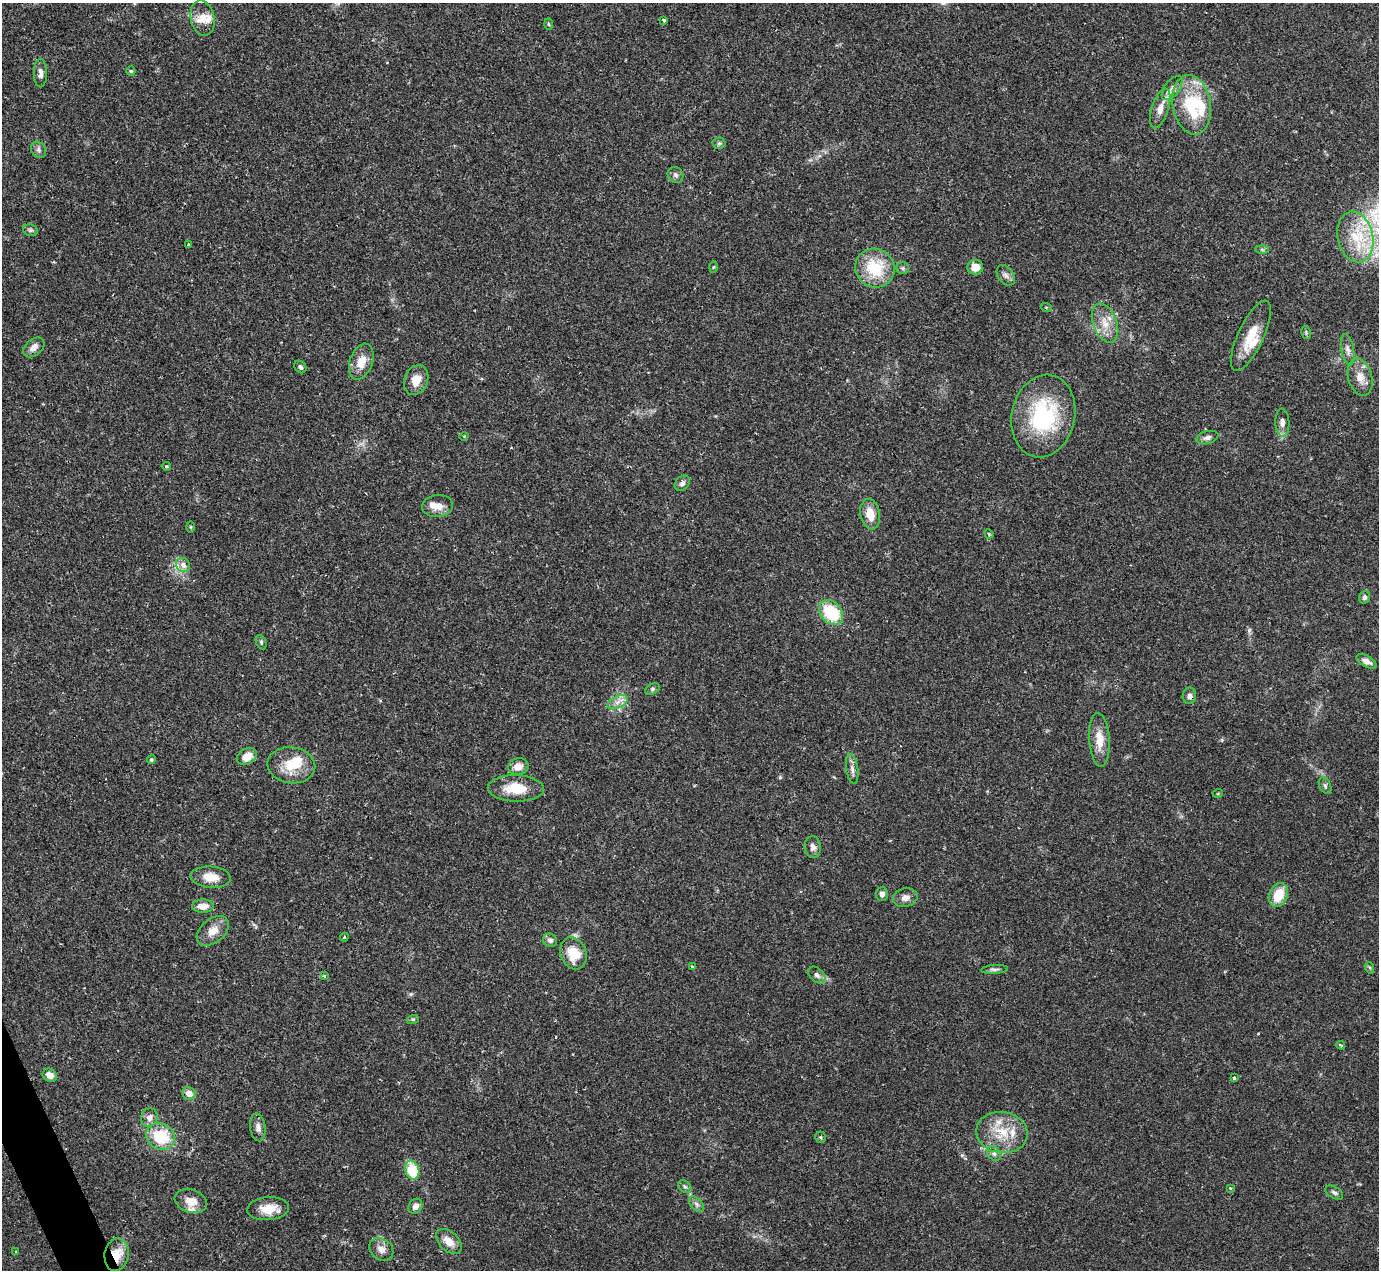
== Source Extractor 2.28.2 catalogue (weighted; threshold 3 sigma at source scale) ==
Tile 7 of 4 x 4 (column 3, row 2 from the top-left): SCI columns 2902-4278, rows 2826-4093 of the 5751 x 5797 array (HDU 1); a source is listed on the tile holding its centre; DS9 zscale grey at full resolution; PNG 1381 x 1272 px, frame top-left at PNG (2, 3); each listed source drawn as its Kron ellipse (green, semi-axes under 4 px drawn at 4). Shown black and unused: <1% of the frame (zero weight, under 2 of 3 exposures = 9% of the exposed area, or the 3 px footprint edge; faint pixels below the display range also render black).
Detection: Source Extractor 2.28.2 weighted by HDU 2 'WHT'; one run over the whole footprint, this tile lists its part. Background 0.0831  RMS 0.0058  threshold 0.0259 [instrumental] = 3 sigma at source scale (4.5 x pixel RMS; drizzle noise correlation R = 1.50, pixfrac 1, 0.05/0.05 arcsec/px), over >= 5 px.
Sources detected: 104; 2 inside a brighter object's white glare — neither listed nor drawn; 7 inside a brighter listed object's ellipse — not listed separately; the other 95 listed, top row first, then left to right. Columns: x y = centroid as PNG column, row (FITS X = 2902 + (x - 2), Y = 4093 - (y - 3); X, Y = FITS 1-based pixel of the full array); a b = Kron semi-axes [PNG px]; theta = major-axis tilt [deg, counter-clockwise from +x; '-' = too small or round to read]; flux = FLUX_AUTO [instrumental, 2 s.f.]
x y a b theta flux
202 18 18 12 -78 6.2
664 20 4 3 - 1.3
548 24 5 3 - 0.62
131 71 5 4 - 0.62
40 73 14 6 -89 2.9
1172 88 14 7 54 3.6
1192 105 30 19 -80 35
1160 108 20 8 72 6.7
719 143 6 6 - 1.1
38 150 9 7 -55 1.9
675 175 8 7 - 1.7
30 230 7 5 -14 1.2
1355 237 26 17 -78 21
189 245 4 3 - 4.1
1262 249 6 4 -2 0.96
713 267 5 4 - 0.69
975 267 8 7 - 6.3
875 268 20 19 - 24
903 268 6 5 - 1.1
1006 275 11 7 -52 2.3
1046 307 5 3 - 0.54
1105 323 20 11 -69 8.7
1306 333 6 4 -79 0.75
1251 336 38 13 65 15
34 347 12 8 40 3.3
1348 350 16 6 -80 2.7
361 362 19 11 70 8
300 367 7 5 -48 1.3
1360 377 19 12 -74 6.7
416 380 15 11 69 7
1043 416 42 31 78 51
1282 423 14 7 -88 3
464 436 4 3 - 0.47
1207 438 11 6 14 2.3
166 466 4 4 - 0.75
682 483 8 6 45 1.9
437 506 15 11 7 5.9
870 514 15 9 -78 8.1
191 527 6 4 -90 0.54
989 534 5 3 - 0.52
183 565 7 6 - 3.4
1364 597 6 5 - 1.3
831 612 14 10 -46 26
261 642 7 5 -66 0.97
1366 661 11 5 -29 3.1
653 689 7 5 28 1.1
1189 696 8 7 - 1.9
618 702 11 6 27 3.1
1099 740 27 10 -86 9
247 756 11 7 30 5.6
151 760 4 4 - 1.1
291 765 24 18 -8 14
518 766 10 8 15 5.3
852 769 15 6 -81 2.6
1325 786 8 5 -63 1.3
516 788 28 13 -2 15
1218 793 5 3 - 0.48
813 847 11 8 -84 2.7
211 877 20 10 -4 8.3
882 894 7 6 - 2.2
1278 895 12 9 65 13
905 898 12 9 11 3.3
203 906 11 6 2 5.5
213 931 18 11 40 6.4
344 937 4 3 - 0.63
550 940 7 6 - 2.1
573 953 16 12 -70 15
692 967 4 3 - 0.75
1370 968 6 4 -71 0.79
995 969 13 4 4 1.5
817 975 10 6 -42 2.3
324 976 4 3 - 1
413 1019 6 4 18 0.76
1341 1045 4 2 - 0.61
50 1075 7 6 - 4.5
1234 1078 3 3 - 1.2
189 1093 7 6 - 4.6
149 1118 9 8 - 3.1
258 1127 14 8 -83 3.3
1002 1132 26 20 -9 18
161 1136 14 13 - 22
820 1137 5 5 - 0.79
994 1153 8 6 -48 1.7
412 1170 9 7 -74 19
685 1186 7 5 -35 1.1
1230 1188 3 3 - 0.81
1334 1192 10 5 -32 1.4
191 1201 16 11 -19 6.5
696 1204 9 5 -46 1.8
415 1206 8 6 58 3.2
268 1209 21 11 5 8.9
449 1241 15 9 -43 6.3
381 1249 13 10 -36 4.2
16 1252 3 2 - 0.48
117 1255 16 12 80 11
Overlapping masked pixels (flux is a lower limit): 1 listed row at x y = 117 1255